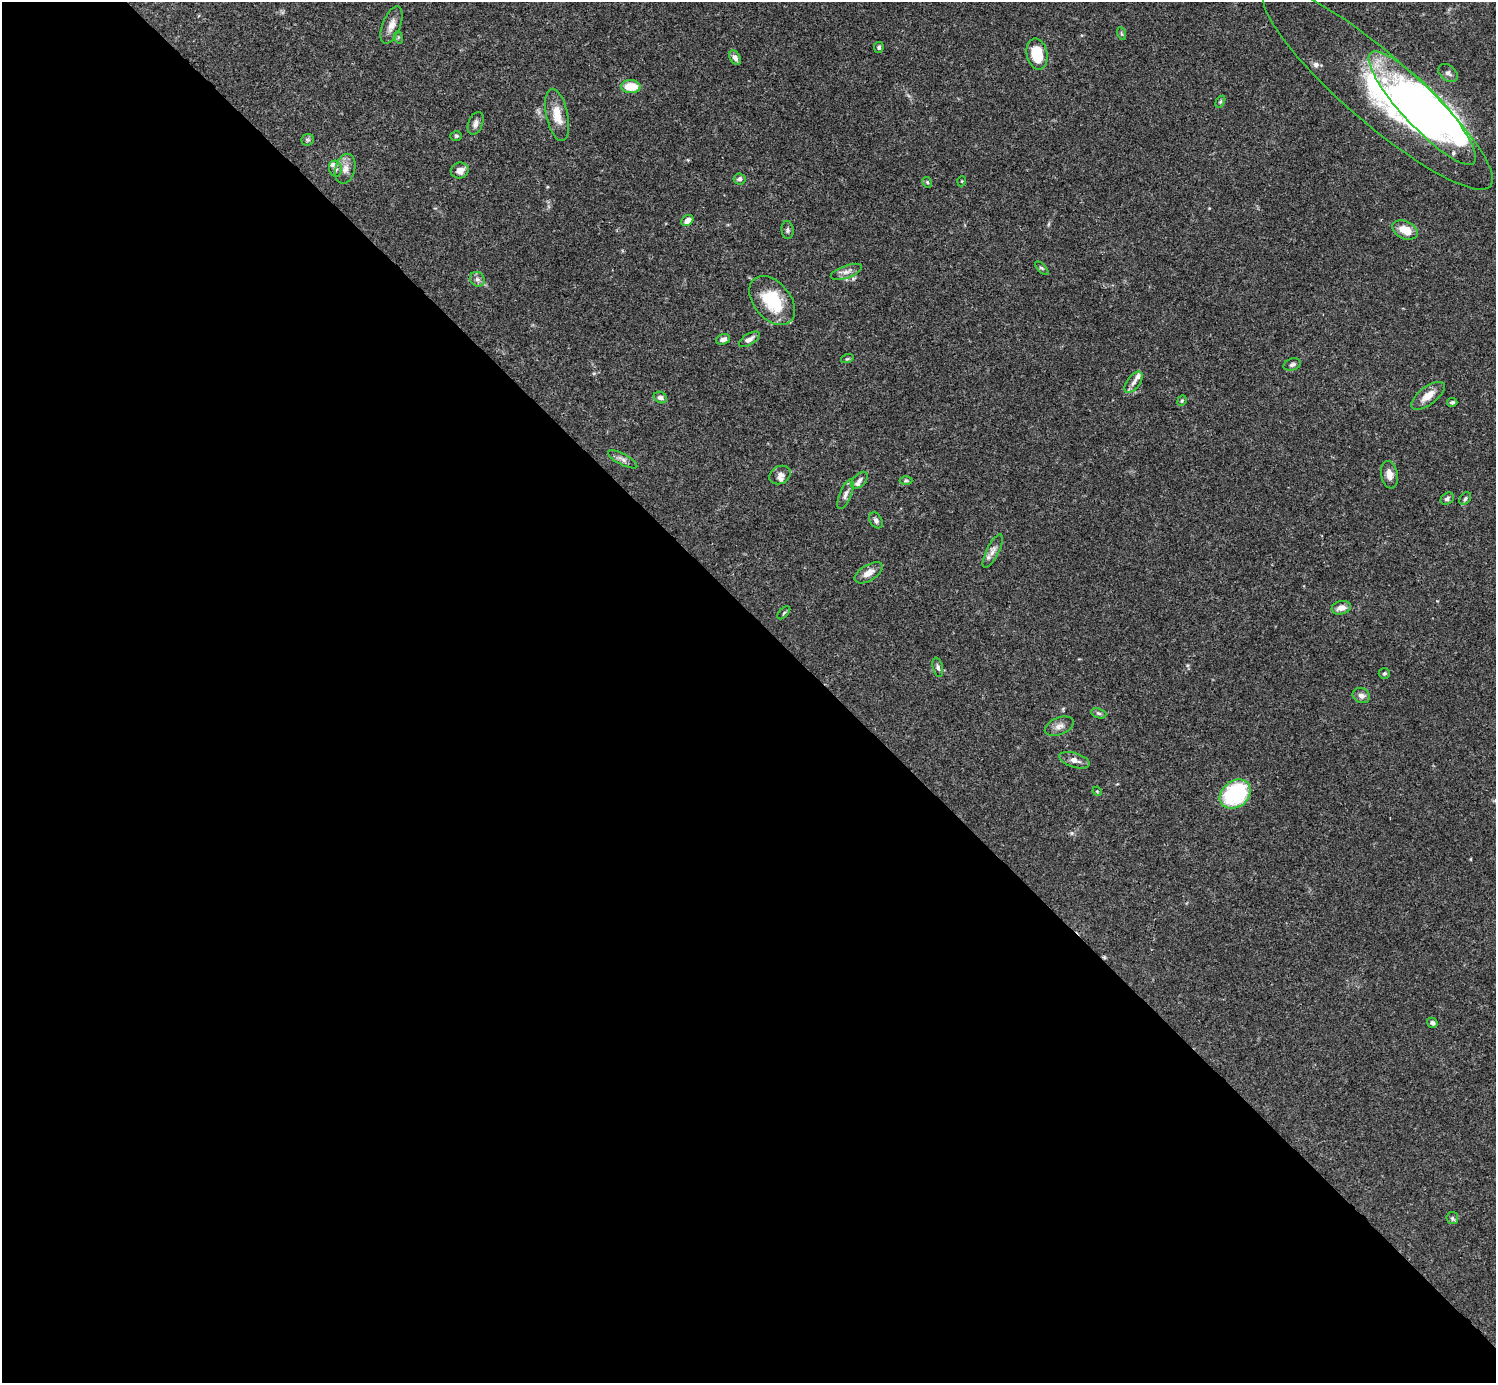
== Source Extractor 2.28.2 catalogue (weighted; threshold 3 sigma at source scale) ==
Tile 9 of 4 x 4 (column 1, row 3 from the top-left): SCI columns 2-1495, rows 1539-2919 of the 5982 x 5981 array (HDU 1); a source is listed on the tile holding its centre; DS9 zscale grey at full resolution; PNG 1498 x 1385 px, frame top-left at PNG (2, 2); each listed source drawn as its Kron ellipse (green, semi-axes under 4 px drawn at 4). Shown black and unused: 55% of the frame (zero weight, under 3 of 4 exposures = <1% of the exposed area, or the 3 px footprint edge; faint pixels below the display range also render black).
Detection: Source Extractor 2.28.2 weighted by HDU 2 'WHT'; one run over the whole footprint, this tile lists its part. Background 0.0696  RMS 0.0032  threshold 0.0143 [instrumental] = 3 sigma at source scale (4.5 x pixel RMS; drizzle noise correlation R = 1.50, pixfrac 1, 0.05/0.05 arcsec/px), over >= 5 px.
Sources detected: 71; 4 inside a brighter object's white glare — neither listed nor drawn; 7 inside a brighter listed object's ellipse — not listed separately; the other 60 listed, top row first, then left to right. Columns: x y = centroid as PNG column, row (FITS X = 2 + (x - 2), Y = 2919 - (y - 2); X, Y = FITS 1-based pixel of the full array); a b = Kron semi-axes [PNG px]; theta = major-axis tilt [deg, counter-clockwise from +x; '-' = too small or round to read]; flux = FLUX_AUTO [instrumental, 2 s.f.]
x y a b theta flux
392 25 19 9 68 2.9
1121 33 6 4 -71 0.45
398 37 6 4 -72 0.38
879 47 5 5 - 0.67
1037 54 16 10 -77 10
735 58 8 5 -60 1.3
1448 73 11 7 -39 1.2
631 87 10 6 -3 7.3
1377 88 150 34 -41 67
1220 102 6 4 58 0.44
1422 108 76 19 -47 79
557 115 26 11 -78 5.4
476 123 12 7 69 1.4
456 136 6 4 -1 0.46
308 140 6 5 - 0.56
335 169 8 6 -75 1
345 169 15 9 76 2.5
460 171 9 8 - 2.4
739 179 6 5 - 0.77
962 181 5 3 - 0.27
927 182 5 4 - 0.45
687 220 6 5 - 2.2
788 230 9 6 -84 0.77
1405 230 13 8 -24 5
1042 268 8 3 -45 0.45
846 272 16 6 19 1.8
477 279 8 7 - 1.1
772 301 28 18 -50 15
723 339 7 5 20 1.3
749 339 12 5 32 1.4
847 359 6 4 18 0.41
1292 364 9 6 19 0.87
1133 382 12 6 54 1.6
1428 396 19 9 37 3.7
660 397 7 5 -26 1.2
1182 401 6 4 68 0.42
1452 402 5 4 - 0.65
623 459 16 5 -28 1.4
780 475 11 8 30 1.5
1389 475 14 8 -79 2.3
859 480 10 6 46 1.2
906 480 6 4 1 0.49
845 494 16 5 68 1.5
1465 498 7 5 51 0.62
1447 499 7 5 37 0.77
876 520 8 6 -58 1
993 551 18 6 63 2
869 573 16 8 31 2.4
1341 608 10 6 14 2.3
784 613 8 3 45 0.36
938 667 10 5 -77 0.84
1384 674 6 5 - 0.54
1361 696 9 7 -22 1.4
1099 713 8 5 -19 0.67
1059 726 15 8 22 2.1
1074 760 16 7 -17 2.1
1097 791 5 4 - 0.31
1235 794 17 13 38 29
1432 1023 6 4 -33 0.8
1452 1218 6 5 - 0.68
Overlapping masked pixels (flux is a lower limit): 1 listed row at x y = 1377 88
Isophote crosses this tile's border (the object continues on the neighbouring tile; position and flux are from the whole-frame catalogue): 1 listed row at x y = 1377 88